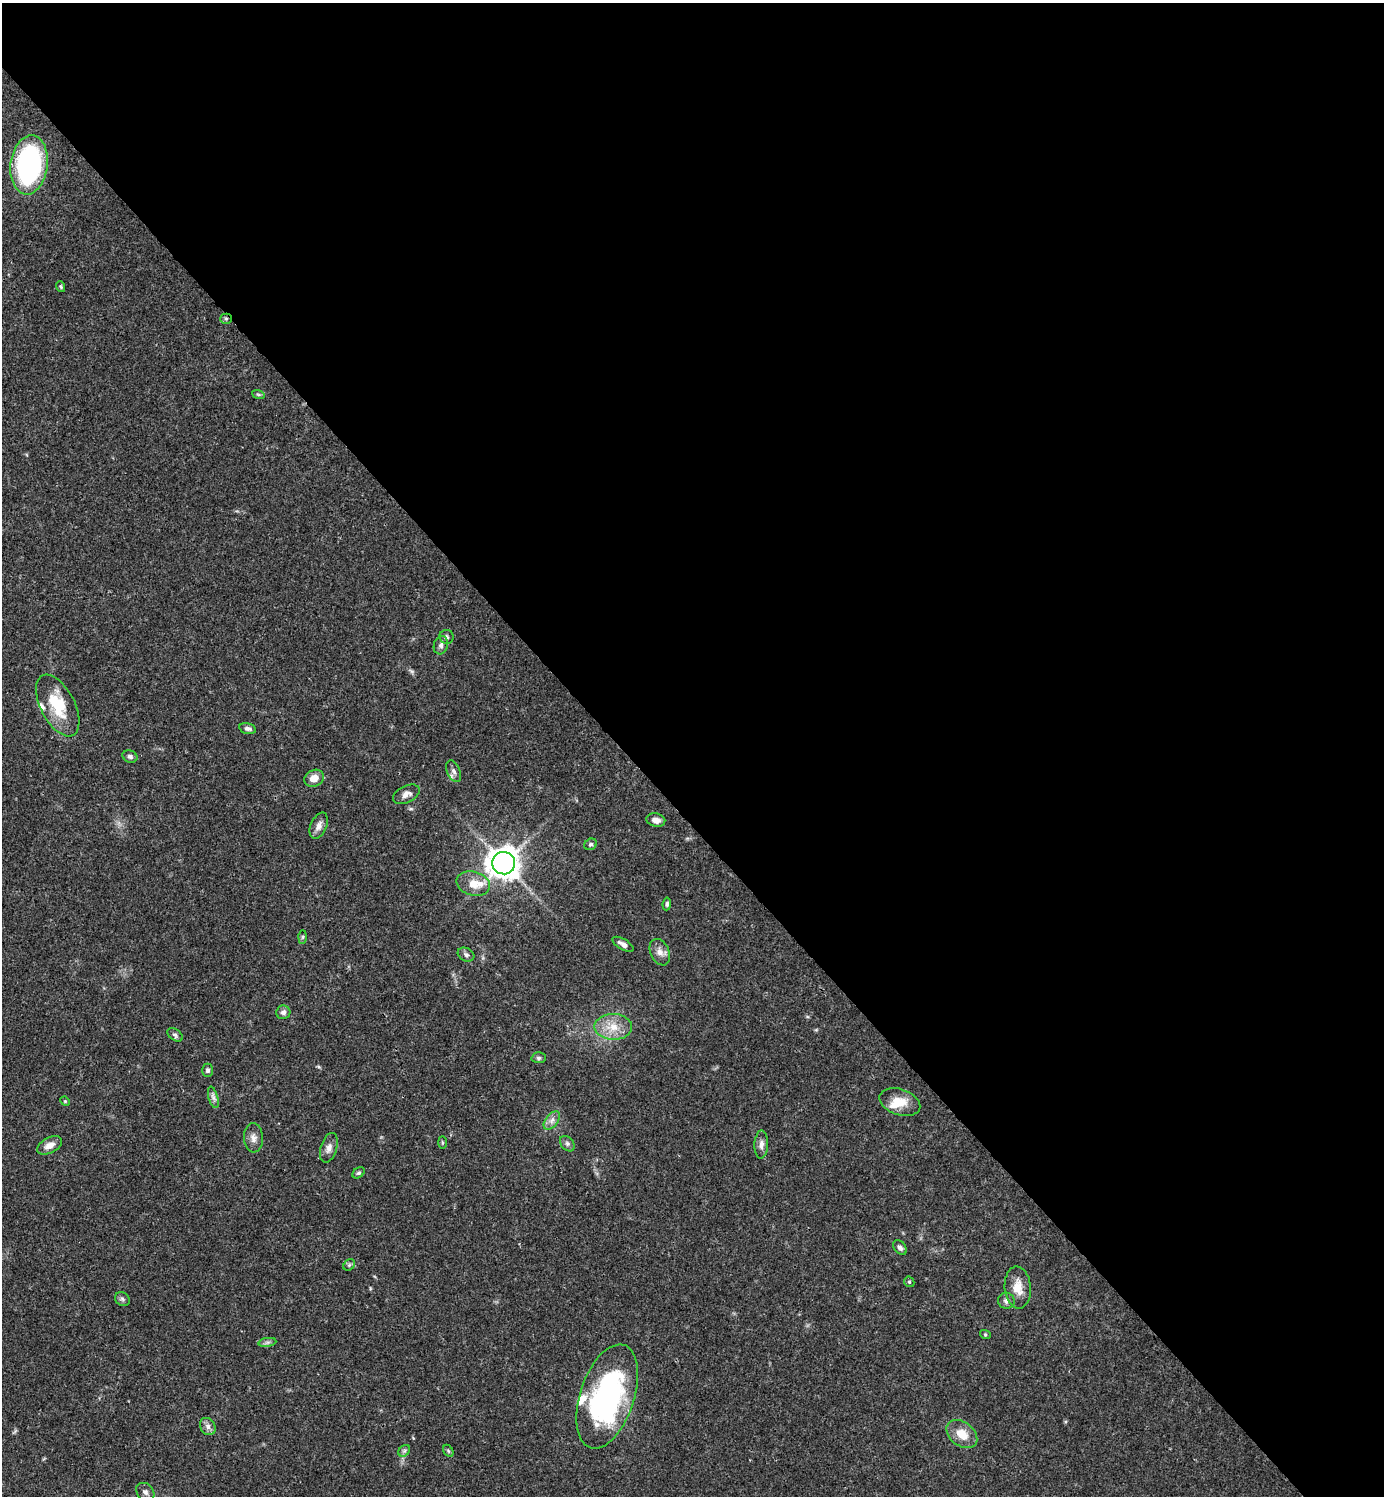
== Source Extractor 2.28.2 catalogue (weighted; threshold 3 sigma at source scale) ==
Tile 8 of 4 x 4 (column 4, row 2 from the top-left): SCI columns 4444-5825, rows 2992-4485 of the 5981 x 5982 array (HDU 1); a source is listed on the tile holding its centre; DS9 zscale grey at full resolution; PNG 1386 x 1498 px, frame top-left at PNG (2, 3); each listed source drawn as its Kron ellipse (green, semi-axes under 4 px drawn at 4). Shown black and unused: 55% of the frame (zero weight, under 3 of 4 exposures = <1% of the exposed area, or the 3 px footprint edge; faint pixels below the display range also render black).
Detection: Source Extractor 2.28.2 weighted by HDU 2 'WHT'; one run over the whole footprint, this tile lists its part. Background 0.0385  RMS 0.0026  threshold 0.0117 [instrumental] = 3 sigma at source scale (4.5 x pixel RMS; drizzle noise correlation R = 1.50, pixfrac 1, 0.05/0.05 arcsec/px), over >= 5 px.
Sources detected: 56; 1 inside a brighter object's white glare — neither listed nor drawn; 3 inside a brighter listed object's ellipse — not listed separately; the other 52 listed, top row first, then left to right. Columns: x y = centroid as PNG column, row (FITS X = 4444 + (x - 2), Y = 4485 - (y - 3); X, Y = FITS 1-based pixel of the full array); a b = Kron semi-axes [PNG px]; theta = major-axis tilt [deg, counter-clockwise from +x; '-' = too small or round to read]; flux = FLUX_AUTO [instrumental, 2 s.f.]
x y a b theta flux
29 165 30 18 82 55
61 287 5 4 - 0.35
226 319 5 5 - 0.42
258 394 6 4 -19 0.36
447 637 7 7 - 0.67
441 645 9 7 73 0.99
58 705 34 17 -62 10
248 729 8 5 -14 0.88
130 756 8 6 -23 0.76
454 771 11 6 -66 1.2
314 778 10 8 26 2.9
406 794 14 8 27 1.7
656 820 9 6 -12 1.7
319 826 14 8 66 1.7
591 844 7 5 30 0.5
504 863 11 11 - 310
473 884 17 12 -16 4
667 904 6 4 83 0.51
303 937 6 4 89 0.43
623 944 12 5 -30 1.3
660 952 14 9 -66 1.9
466 955 8 6 -26 0.83
283 1012 7 7 - 0.94
613 1027 19 13 0 4.9
175 1035 9 5 -37 0.6
539 1058 7 5 -1 0.58
208 1070 7 5 -90 0.59
213 1097 11 4 -74 0.87
65 1101 5 4 - 0.29
900 1102 21 13 -19 4.5
552 1120 10 6 53 1.4
253 1138 14 9 -86 1.7
442 1142 6 3 -90 0.28
567 1144 9 6 -49 0.73
761 1144 14 7 88 1.4
50 1145 13 7 28 2.1
329 1148 15 8 73 1.6
359 1173 7 5 38 0.49
900 1247 8 5 -49 0.82
349 1265 6 5 - 0.51
909 1282 5 5 - 0.39
1018 1287 21 13 -85 3.9
122 1299 8 6 -36 0.64
1006 1301 8 8 - 1
985 1334 5 3 - 0.28
267 1342 9 4 9 0.6
607 1396 54 27 72 59
208 1426 9 7 -56 1.2
962 1434 17 12 -38 4.5
404 1451 7 5 44 0.58
448 1451 6 4 -60 0.38
145 1492 10 8 -47 1.2
Overlapping masked pixels (flux is a lower limit): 1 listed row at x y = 226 319